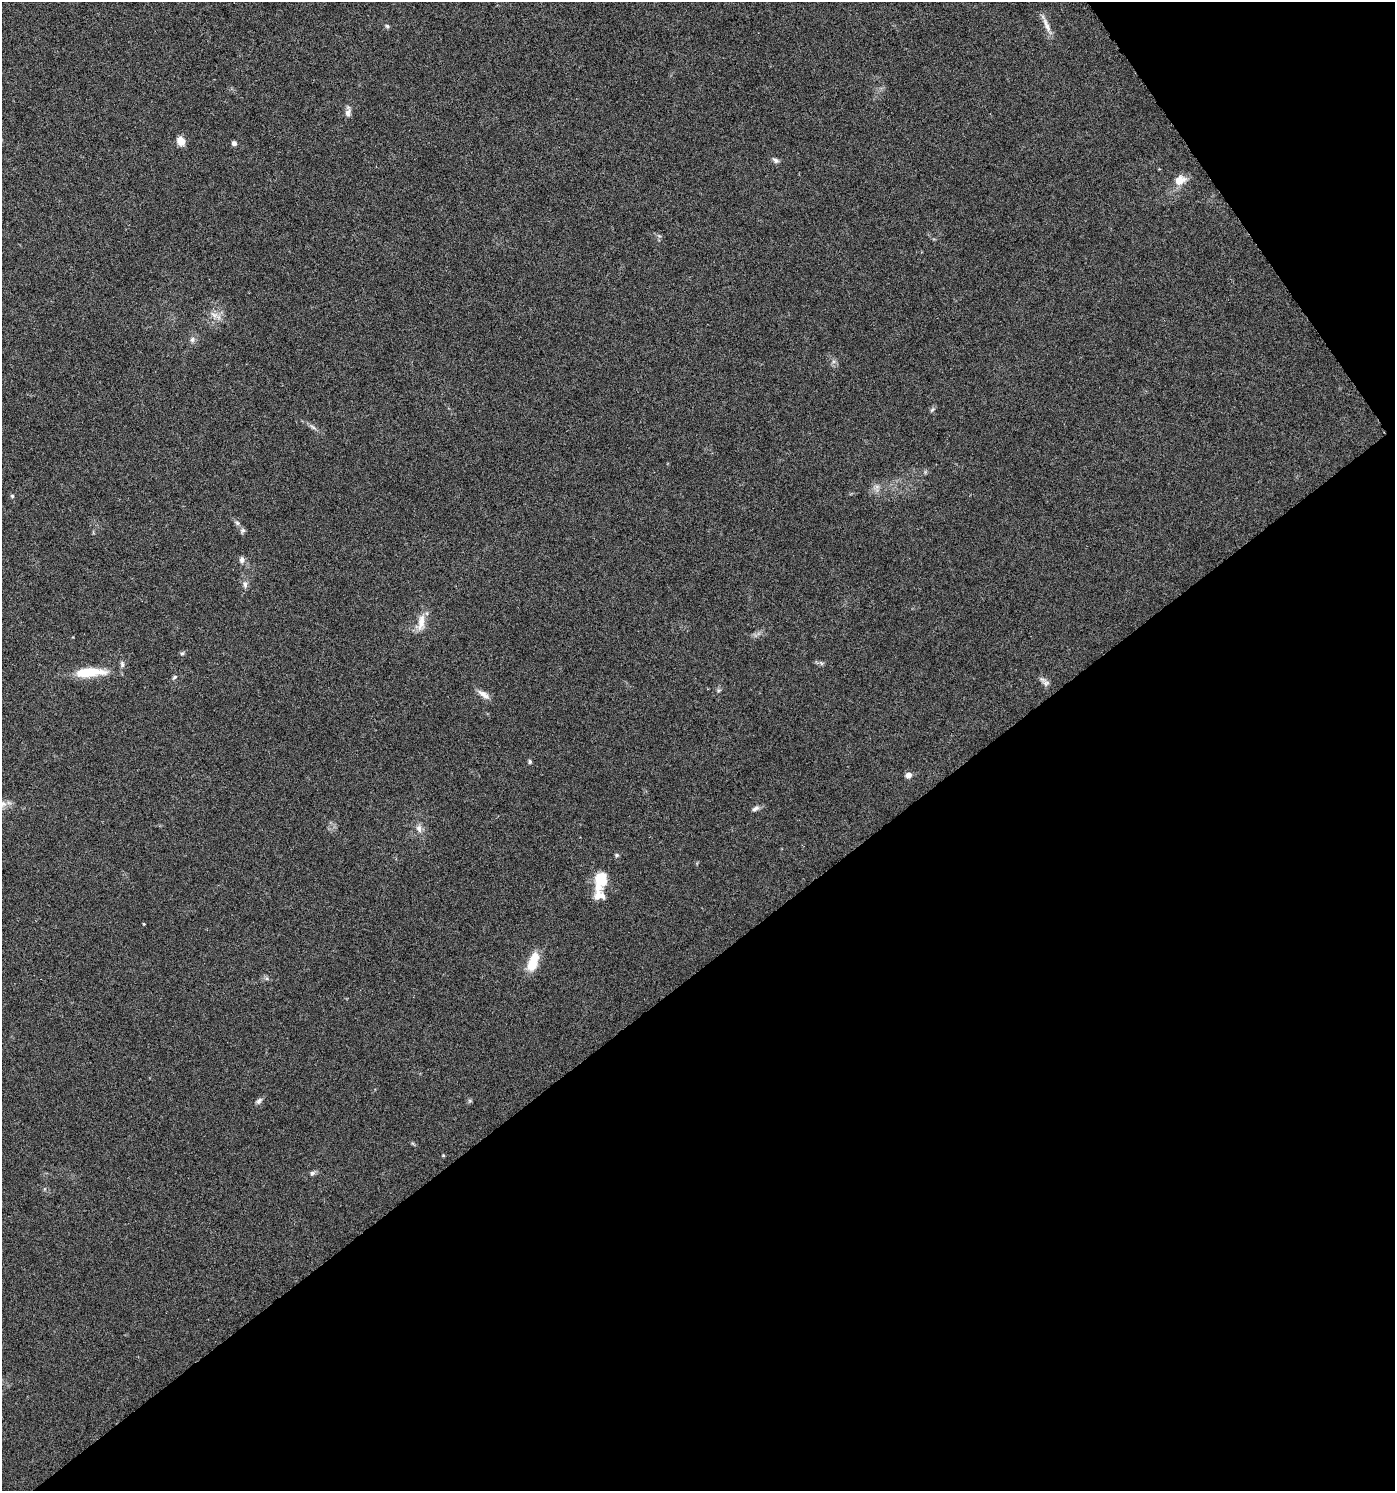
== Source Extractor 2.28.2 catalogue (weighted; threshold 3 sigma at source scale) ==
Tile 12 of 4 x 4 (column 4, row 3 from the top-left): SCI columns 4377-5769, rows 1492-2980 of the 5902 x 5966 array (HDU 1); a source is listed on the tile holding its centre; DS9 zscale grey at full resolution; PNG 1397 x 1493 px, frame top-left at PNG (2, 2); no overlay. Shown black and unused: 38% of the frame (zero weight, under 5 of 9 exposures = <1% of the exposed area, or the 3 px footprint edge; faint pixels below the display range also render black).
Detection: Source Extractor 2.28.2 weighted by HDU 2 'WHT'; one run over the whole footprint, this tile lists its part. Background 0.0431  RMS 0.0026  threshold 0.0107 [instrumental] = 3 sigma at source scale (4.09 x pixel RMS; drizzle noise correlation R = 1.36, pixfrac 0.8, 0.0396/0.0396 arcsec/px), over >= 5 px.
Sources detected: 38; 1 inside a brighter listed object's ellipse — not listed separately; the other 37 listed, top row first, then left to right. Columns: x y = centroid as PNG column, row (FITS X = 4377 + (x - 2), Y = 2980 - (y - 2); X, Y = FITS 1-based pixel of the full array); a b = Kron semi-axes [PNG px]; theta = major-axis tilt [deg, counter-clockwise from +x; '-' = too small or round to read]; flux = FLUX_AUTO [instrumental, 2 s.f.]
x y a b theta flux
1047 25 25 6 -68 1.9
387 26 5 5 - 0.42
348 113 13 7 76 1.1
181 141 9 7 -65 2.6
234 143 5 4 - 1.1
775 160 9 6 -25 0.73
1180 180 16 12 22 3
214 315 13 6 -30 1.4
192 339 8 6 72 0.76
932 410 7 4 45 0.41
313 427 9 5 -36 0.69
877 487 8 5 0 0.72
12 496 5 5 - 0.35
237 523 7 5 -45 0.53
243 530 7 6 - 0.56
242 559 8 7 - 0.87
245 584 10 6 -76 0.93
421 623 25 10 77 3
182 653 6 5 - 0.42
122 664 9 5 -82 0.68
89 672 36 11 3 8.2
174 677 8 4 38 0.46
1046 683 11 8 -40 1
718 690 6 4 -18 0.34
483 694 18 7 -35 1.6
530 762 6 4 -76 0.42
908 775 7 6 - 1.2
756 808 11 5 34 0.8
419 828 11 8 -81 1.3
616 855 6 4 -22 0.36
601 878 14 12 89 6.6
602 895 21 11 7 2.3
144 924 3 3 - 0.2
533 962 23 9 69 6.2
259 1101 9 6 50 0.72
443 1155 4 4 - 0.24
312 1173 7 6 - 0.6